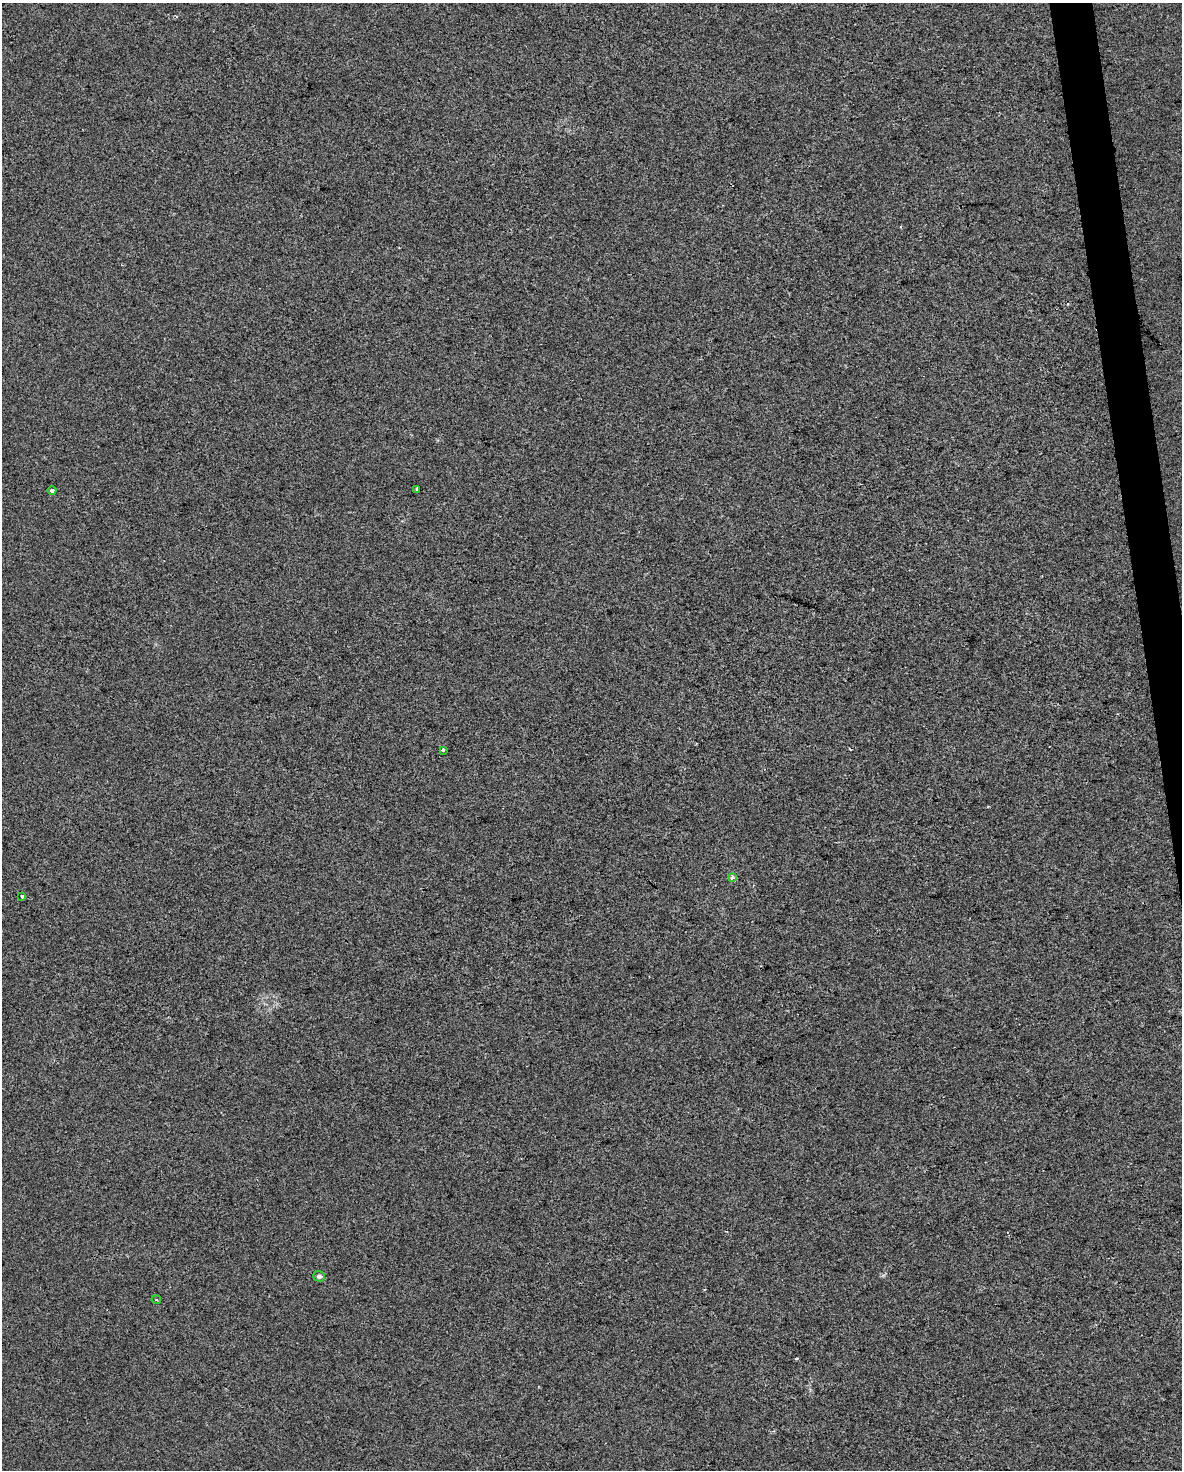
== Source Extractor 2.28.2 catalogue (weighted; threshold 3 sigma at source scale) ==
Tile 6 of 4 x 3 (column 2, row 2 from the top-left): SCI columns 1181-2360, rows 1529-2996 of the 4719 x 4481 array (HDU 1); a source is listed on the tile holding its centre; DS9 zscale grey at full resolution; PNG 1184 x 1472 px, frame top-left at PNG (2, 3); each listed source drawn as its Kron ellipse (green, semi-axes under 4 px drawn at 4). Shown black and unused: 2% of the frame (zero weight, under 2 of 3 exposures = <1% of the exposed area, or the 3 px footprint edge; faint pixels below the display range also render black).
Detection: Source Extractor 2.28.2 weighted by HDU 2 'WHT'; one run over the whole footprint, this tile lists its part. Background -4.74e-04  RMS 0.0057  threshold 0.0255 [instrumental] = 3 sigma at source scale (4.5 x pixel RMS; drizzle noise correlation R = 1.50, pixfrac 1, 0.0396/0.0396 arcsec/px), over >= 5 px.
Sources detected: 10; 3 cosmic-ray / hot-pixel residue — neither listed nor drawn; the other 7 listed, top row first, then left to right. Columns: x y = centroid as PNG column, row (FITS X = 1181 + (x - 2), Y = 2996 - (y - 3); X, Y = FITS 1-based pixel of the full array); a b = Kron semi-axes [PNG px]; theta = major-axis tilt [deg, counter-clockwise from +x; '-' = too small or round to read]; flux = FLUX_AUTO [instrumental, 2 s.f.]
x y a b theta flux
417 489 3 3 - 2.9
52 491 4 3 - 4.6
443 750 3 3 - 2.6
732 877 4 3 - 5.6
22 897 3 3 - 2.4
319 1276 5 5 - 1.8
156 1300 4 2 - 0.6